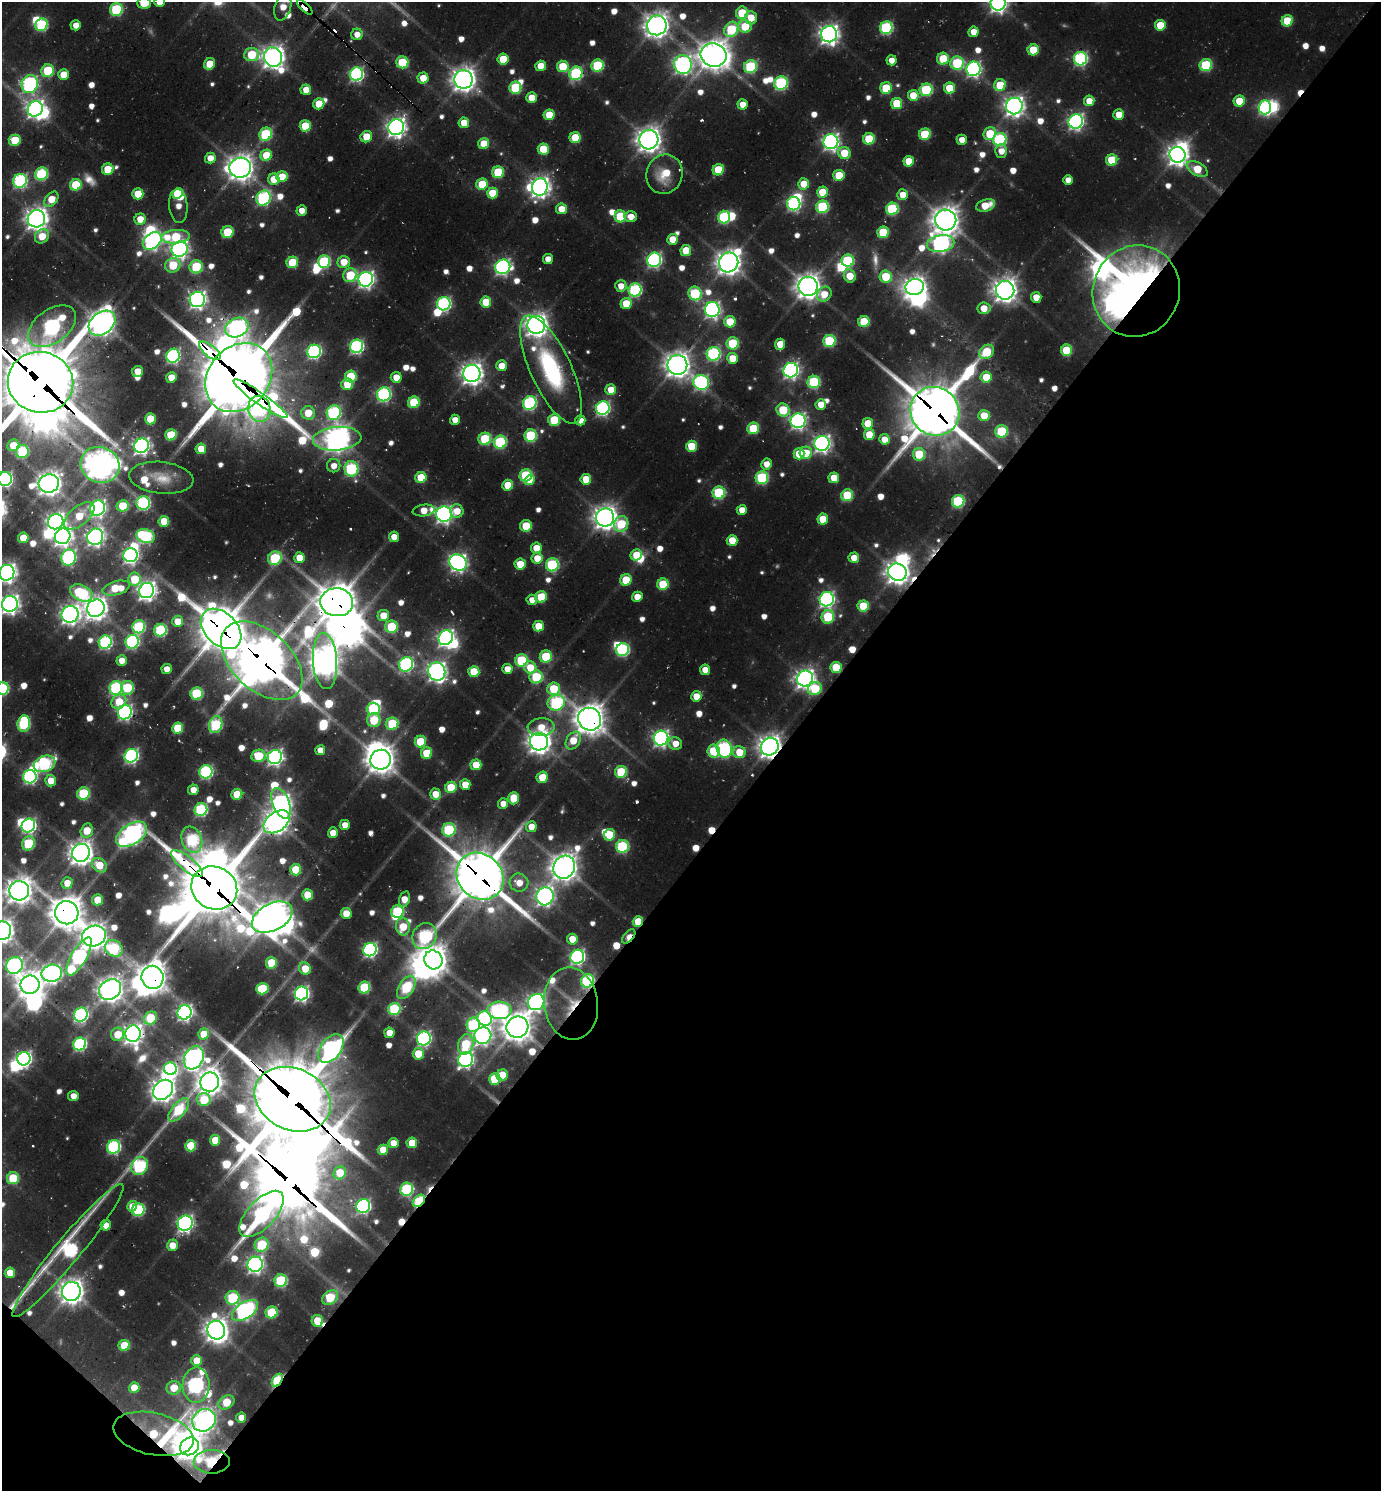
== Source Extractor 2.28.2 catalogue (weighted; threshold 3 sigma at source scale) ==
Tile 15 of 4 x 4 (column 3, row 4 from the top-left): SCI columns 3059-4437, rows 46-1534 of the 6010 x 6001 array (HDU 1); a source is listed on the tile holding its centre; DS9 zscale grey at full resolution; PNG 1383 x 1493 px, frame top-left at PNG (2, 2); each listed source drawn as its Kron ellipse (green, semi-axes under 4 px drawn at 4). Shown black and unused: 44% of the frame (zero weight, under 2 of 3 exposures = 3% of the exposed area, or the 3 px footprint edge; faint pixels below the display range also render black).
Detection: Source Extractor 2.28.2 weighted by HDU 2 'WHT'; one run over the whole footprint, this tile lists its part. Background 0.0754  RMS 0.0087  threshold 0.039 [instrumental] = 3 sigma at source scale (4.5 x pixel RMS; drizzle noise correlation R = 1.50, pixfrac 1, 0.05/0.05 arcsec/px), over >= 5 px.
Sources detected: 752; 16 too faint to see at this stretch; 47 inside a brighter object's white glare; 9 cosmic-ray / hot-pixel residue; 1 long thin detection or spike segment (spike, bleed or trail) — neither listed nor drawn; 8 inside a brighter listed object's ellipse — not listed separately; of the other 671, all 500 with FLUX_AUTO >= 14.1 (the completeness limit of this list) listed and drawn (171 fainter detections not listed), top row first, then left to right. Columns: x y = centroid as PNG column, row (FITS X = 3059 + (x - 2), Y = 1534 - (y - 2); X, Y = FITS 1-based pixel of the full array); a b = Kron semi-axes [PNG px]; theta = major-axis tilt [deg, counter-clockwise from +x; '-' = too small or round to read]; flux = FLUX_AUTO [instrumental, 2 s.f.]
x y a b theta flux
160 2 5 5 - 22
144 3 7 5 -1 29
998 3 7 7 - 560
283 7 14 8 74 21
305 7 10 3 -45 270
116 9 6 6 - 120
742 13 6 6 - 55
751 18 6 6 - 25
1287 21 5 5 - 56
42 25 6 6 - 110
76 25 5 5 - 16
657 25 10 9 - 1300
1160 25 5 5 - 41
745 26 6 6 - 50
886 28 6 6 - 170
731 29 8 6 61 97
973 32 5 5 - 18
357 34 6 5 - 14
829 34 8 8 - 820
1033 50 5 5 - 52
252 55 7 6 - 61
713 55 13 11 -20 1800
273 57 10 9 - 1100
503 59 5 5 - 38
943 59 6 6 - 52
1080 59 7 6 - 240
891 60 5 5 - 16
402 62 6 6 - 73
957 63 7 6 - 110
210 64 6 5 - 32
683 64 9 9 - 540
598 65 6 6 - 110
1206 65 6 6 - 110
541 66 5 5 - 31
563 66 6 6 - 53
750 67 6 6 - 130
973 69 7 7 - 350
48 71 6 6 - 81
576 73 7 6 - 170
63 74 5 5 - 26
356 74 7 6 - 280
423 78 5 5 - 24
464 79 9 9 - 1200
781 83 7 6 - 180
30 84 9 8 - 330
1000 85 6 5 - 48
515 88 6 6 - 94
886 88 6 5 - 56
949 88 5 5 - 45
306 90 5 5 - 18
926 90 6 6 - 120
913 95 5 5 - 29
532 98 5 5 - 26
1089 101 5 5 - 21
1239 101 5 5 - 39
897 103 5 5 - 53
319 104 6 5 - 37
743 104 5 5 - 18
1014 106 8 8 - 830
1265 107 7 6 - 260
35 109 8 7 - 610
549 115 5 5 - 39
1119 115 5 5 - 26
1076 121 7 7 - 440
464 123 5 5 - 27
305 126 5 5 - 47
396 127 8 7 - 780
266 134 7 6 - 130
925 134 6 5 - 73
990 134 7 6 - 50
366 137 6 5 - 32
575 138 5 5 - 49
869 139 6 5 - 67
1000 139 7 6 - 180
15 140 6 5 - 48
649 140 9 9 - 1200
962 140 5 5 - 15
831 142 7 7 - 490
484 144 5 5 - 37
543 149 5 5 - 52
1001 151 7 6 - 15
844 153 6 6 - 36
266 155 6 5 - 45
1178 155 8 7 - 900
210 158 5 5 - 17
1112 160 6 5 - 61
909 161 5 5 - 30
240 168 11 10 - 1400
108 169 6 5 - 35
1197 169 11 6 -28 41
718 170 6 5 - 53
498 172 6 5 - 76
41 174 6 6 - 120
664 174 20 18 72 41
839 175 5 5 - 47
282 177 6 5 - 31
274 179 6 5 - 27
1068 180 5 5 - 16
20 181 7 6 - 230
482 184 6 5 - 44
804 184 5 5 - 30
76 185 6 5 - 68
540 187 8 7 - 830
822 192 5 5 - 37
177 193 5 5 - 39
492 193 5 5 - 43
138 194 5 5 - 39
903 195 5 5 - 22
263 198 8 7 - 220
51 199 9 5 50 26
794 204 7 6 - 240
986 205 10 6 19 30
178 206 17 9 -85 16
822 207 6 6 - 130
561 209 5 5 - 21
892 209 6 6 - 120
302 210 5 5 - 14
620 216 6 5 - 72
631 217 6 5 - 17
724 217 6 6 - 130
36 219 9 8 - 1000
140 219 6 5 - 22
946 220 10 10 - 1500
227 232 6 6 - 52
883 232 6 5 - 74
42 236 8 6 47 30
176 237 14 6 5 72
672 239 5 5 - 25
152 241 10 7 39 470
941 243 14 8 11 470
180 249 8 7 - 570
686 250 5 5 - 35
548 259 5 5 - 15
654 260 7 7 - 320
324 261 6 6 - 120
848 261 6 6 - 120
292 262 6 5 - 66
344 262 6 6 - 27
729 262 10 9 - 1300
173 265 8 7 - 55
196 267 6 6 - 84
503 267 8 7 - 390
350 275 7 6 - 62
850 276 7 5 -66 32
886 277 6 6 - 55
366 279 7 7 - 510
621 286 6 5 - 16
808 286 9 9 - 1200
915 287 9 8 - 940
635 290 6 6 - 190
1005 290 9 9 - 1200
1136 291 46 43 68 920
695 293 7 6 - 120
824 294 8 6 45 24
1036 297 5 5 - 22
197 299 8 7 - 580
486 302 5 5 - 40
444 304 7 6 - 260
626 304 6 5 - 39
984 308 7 6 - 22
712 310 7 7 - 410
730 322 5 5 - 42
864 322 5 5 - 64
102 323 15 10 39 1400
536 325 9 9 - 1100
52 326 27 16 36 410
237 327 12 9 25 540
829 341 6 6 - 100
733 343 6 6 - 83
780 344 5 5 - 28
356 346 7 6 - 270
1067 350 5 5 - 59
210 351 13 5 -39 200
314 351 7 6 - 280
987 352 8 6 42 51
713 354 7 6 - 220
173 356 7 6 - 260
732 358 5 5 - 27
677 365 10 10 - 1400
502 366 5 5 - 25
551 369 59 20 -65 180
791 370 7 7 - 430
138 371 5 5 - 26
472 373 9 8 - 1100
351 376 6 6 - 62
171 377 5 5 - 24
239 377 37 30 49 9300
396 377 5 5 - 20
986 377 5 5 - 33
40 382 33 30 -12 9900
701 382 8 7 - 300
814 382 6 6 - 130
347 384 6 5 - 37
611 390 5 5 - 24
384 394 7 6 - 260
260 399 33 6 -35 390
414 402 6 5 - 75
530 403 7 6 - 220
821 404 5 5 - 22
603 408 7 6 - 290
259 409 13 11 -77 160
783 410 7 6 - 66
935 411 25 24 - 5500
308 413 7 6 - 35
334 413 7 7 - 220
984 416 6 5 - 29
150 419 5 5 - 41
455 420 5 5 - 15
554 420 6 6 - 63
580 420 5 5 - 14
798 421 7 7 - 420
868 423 5 5 - 36
753 428 6 5 - 66
1001 431 6 6 - 87
171 435 6 5 - 59
869 435 5 5 - 38
531 436 6 6 - 120
337 439 24 11 5 1500
485 439 6 6 - 93
885 439 5 5 - 21
500 442 6 6 - 140
822 443 8 7 - 540
13 445 6 5 - 33
141 446 7 7 - 480
691 446 5 5 - 47
201 449 5 5 - 28
22 451 7 6 - 100
806 453 6 6 - 29
799 454 5 5 - 40
919 454 6 6 - 60
766 464 5 5 - 16
100 465 20 17 -25 2000
334 466 7 6 - 14
351 469 7 7 - 160
526 475 6 6 - 110
421 477 5 5 - 47
161 478 32 16 -6 28
762 478 6 6 - 140
834 478 5 5 - 29
5 479 7 7 - 320
586 479 5 5 - 34
530 480 5 4 - 22
49 484 10 9 - 1300
508 485 5 5 - 35
719 493 6 6 - 130
847 495 6 5 - 77
958 501 6 6 - 130
143 503 7 7 - 210
123 506 6 5 - 52
98 508 8 7 - 470
424 510 11 5 8 26
742 510 5 5 - 18
457 511 7 6 - 21
444 514 8 7 - 570
79 516 18 9 41 40
605 517 9 9 - 1200
823 519 5 5 - 36
164 521 5 5 - 28
56 522 8 7 - 620
621 524 8 7 - 64
526 526 6 6 - 46
63 536 8 7 - 650
145 536 9 7 -17 180
95 537 8 7 - 590
394 537 5 5 - 15
23 538 5 5 - 34
732 540 5 5 - 32
536 548 5 5 - 24
130 555 7 7 - 380
636 555 6 5 - 41
69 557 8 7 - 270
275 558 7 6 - 110
299 558 5 5 - 26
537 558 5 5 - 24
854 558 5 5 - 21
458 562 9 7 -35 580
520 564 6 5 - 30
552 565 6 6 - 150
897 572 9 8 - 1200
7 573 8 7 - 730
135 579 6 6 - 53
626 580 6 5 - 43
663 584 6 5 - 61
116 588 14 7 15 52
147 590 8 7 - 720
81 593 12 7 -25 140
541 597 6 5 - 56
637 597 5 5 - 22
827 599 7 7 - 380
532 600 5 5 - 14
337 602 16 14 -6 3100
10 604 8 8 - 710
863 606 5 5 - 54
96 608 9 8 - 1100
70 614 8 8 - 710
383 615 6 5 - 29
828 617 7 6 - 87
177 621 5 5 - 21
538 626 5 5 - 37
139 627 6 6 - 130
391 627 6 6 - 75
221 629 24 16 -45 4000
160 630 6 6 - 140
446 638 8 6 48 530
105 642 7 6 - 210
132 642 7 6 - 210
623 650 7 6 - 170
546 657 6 6 - 83
521 660 6 6 - 100
122 661 5 5 - 16
262 661 48 29 -43 5100
325 661 28 12 -87 1800
406 664 7 7 - 240
836 667 5 5 - 48
530 668 6 6 - 34
167 669 5 5 - 17
507 669 5 5 - 18
705 670 5 5 - 17
437 671 9 8 - 750
474 672 5 5 - 50
536 677 6 6 - 77
805 679 8 7 - 810
2 688 6 6 - 140
116 688 7 6 - 200
127 688 7 6 - 79
815 688 7 6 - 62
554 689 6 6 - 59
197 694 6 6 - 100
696 696 5 5 - 23
119 702 8 7 - 35
556 703 9 7 17 200
373 709 6 6 - 120
125 712 7 6 - 350
590 719 12 11 - 1900
374 720 7 6 - 68
24 723 8 6 83 130
392 724 6 6 - 77
216 725 9 6 73 140
541 727 13 9 2 23
178 728 5 5 - 62
661 738 7 7 - 460
573 741 9 6 56 28
420 742 6 5 - 58
539 742 9 9 - 1200
675 744 7 6 - 18
770 747 9 8 - 1100
724 749 9 7 -77 250
320 750 5 5 - 17
714 751 6 6 - 63
739 752 6 6 - 31
426 753 6 5 - 44
131 756 7 6 - 300
258 756 7 6 - 51
275 757 7 7 - 470
381 760 10 10 - 1700
44 764 11 8 20 200
476 765 5 5 - 36
206 772 6 6 - 210
621 772 6 6 - 79
30 777 7 6 - 260
542 777 6 5 - 32
51 781 6 5 - 25
465 785 5 5 - 28
451 787 6 5 - 49
193 790 5 5 - 17
83 793 6 6 - 110
237 794 5 5 - 37
435 794 5 5 - 23
514 798 6 5 - 44
281 803 16 8 -68 750
503 804 5 5 - 14
201 810 6 6 - 170
277 822 15 9 35 1200
345 825 5 5 - 17
28 826 7 6 - 270
531 827 5 5 - 21
449 830 7 6 - 130
87 831 7 6 - 34
333 833 5 5 - 21
132 834 17 10 33 880
609 835 6 5 - 44
192 840 13 10 -70 160
28 843 7 6 - 95
622 846 6 6 - 140
81 853 9 8 - 1100
187 864 19 7 -39 260
99 865 8 6 -41 32
564 867 12 10 56 1600
296 870 5 5 - 57
480 876 25 22 -46 5300
67 883 5 5 - 21
519 883 9 9 - 22
214 888 23 21 -28 7100
19 891 10 9 - 1500
307 895 5 5 - 31
545 896 9 8 - 610
404 899 8 5 73 22
97 900 5 5 - 33
397 912 6 6 - 120
67 913 12 12 - 2300
346 913 5 5 - 23
272 917 22 13 28 2100
638 921 5 5 - 42
403 927 9 7 -80 40
2 931 9 9 - 1100
94 936 12 10 19 1400
424 936 13 11 58 190
629 936 8 4 49 30
572 939 5 5 - 24
114 948 9 7 -34 110
370 950 7 6 - 310
79 956 22 7 60 350
577 957 7 6 - 340
433 960 9 9 - 1600
271 963 6 5 - 56
14 965 9 8 - 440
305 968 6 5 - 32
52 973 10 8 12 600
153 977 11 11 - 1700
587 981 7 6 - 180
30 985 9 9 - 1400
406 987 13 7 58 110
364 988 6 5 - 94
262 989 6 5 - 73
110 990 12 9 38 1300
302 993 7 6 - 360
536 1002 9 7 43 570
571 1004 36 27 -82 48
394 1009 6 6 - 100
499 1010 12 8 -2 250
184 1012 7 7 - 410
81 1015 7 6 - 260
151 1018 7 6 - 61
485 1018 7 7 - 240
473 1025 7 6 - 140
517 1027 11 10 - 1800
389 1033 5 5 - 21
118 1034 7 6 - 32
133 1034 8 7 - 840
204 1034 5 5 - 30
483 1036 8 8 - 530
424 1038 7 7 - 300
80 1044 6 6 - 210
466 1044 10 7 75 76
331 1049 16 10 54 590
418 1054 6 5 - 37
194 1058 12 9 62 780
24 1059 7 6 - 370
466 1059 8 7 - 400
170 1069 6 6 - 160
502 1075 6 5 - 39
495 1079 6 5 - 67
210 1082 9 9 - 1300
163 1090 11 9 46 1200
73 1096 5 5 - 14
292 1099 39 31 -24 10000
204 1100 7 6 - 53
179 1110 14 6 51 88
215 1140 5 5 - 33
393 1143 5 5 - 18
412 1143 5 5 - 33
191 1146 5 5 - 62
114 1147 7 6 - 210
383 1150 5 5 - 30
139 1166 9 8 - 200
340 1173 7 6 - 39
13 1178 6 6 - 60
407 1189 6 6 - 150
419 1201 7 5 47 140
132 1206 5 5 - 22
363 1206 7 6 - 290
138 1210 6 6 - 130
261 1214 29 14 47 350
185 1223 8 7 - 460
106 1225 5 5 - 22
172 1245 6 5 - 21
262 1245 7 6 - 92
68 1250 85 12 50 320
255 1264 8 7 - 510
10 1273 5 5 - 24
281 1281 6 6 - 130
71 1291 9 9 - 1300
330 1297 9 6 36 79
233 1298 7 7 - 110
245 1310 14 8 33 520
271 1312 6 6 - 83
317 1321 6 6 - 43
216 1330 9 8 - 1100
124 1345 5 5 - 50
197 1361 5 5 - 30
277 1380 7 4 56 140
196 1385 18 13 88 430
134 1388 5 5 - 30
174 1388 7 6 - 30
226 1402 9 6 35 47
241 1418 5 5 - 15
204 1420 12 11 - 1100
153 1434 41 21 -12 120
189 1446 10 8 32 1300
212 1462 18 12 0 140
Overlapping masked pixels (flux is a lower limit): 38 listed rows (the first 20) at x y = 305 7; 252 55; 1136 291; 237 327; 210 351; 239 377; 40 382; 260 399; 259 409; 935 411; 100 465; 897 572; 337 602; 221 629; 262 661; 836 667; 590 719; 770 747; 187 864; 480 876
Isophote crosses this tile's border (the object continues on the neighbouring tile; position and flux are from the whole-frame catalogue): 11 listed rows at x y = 160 2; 144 3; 998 3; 283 7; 40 382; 100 465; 5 479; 7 573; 10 604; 2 688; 2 931